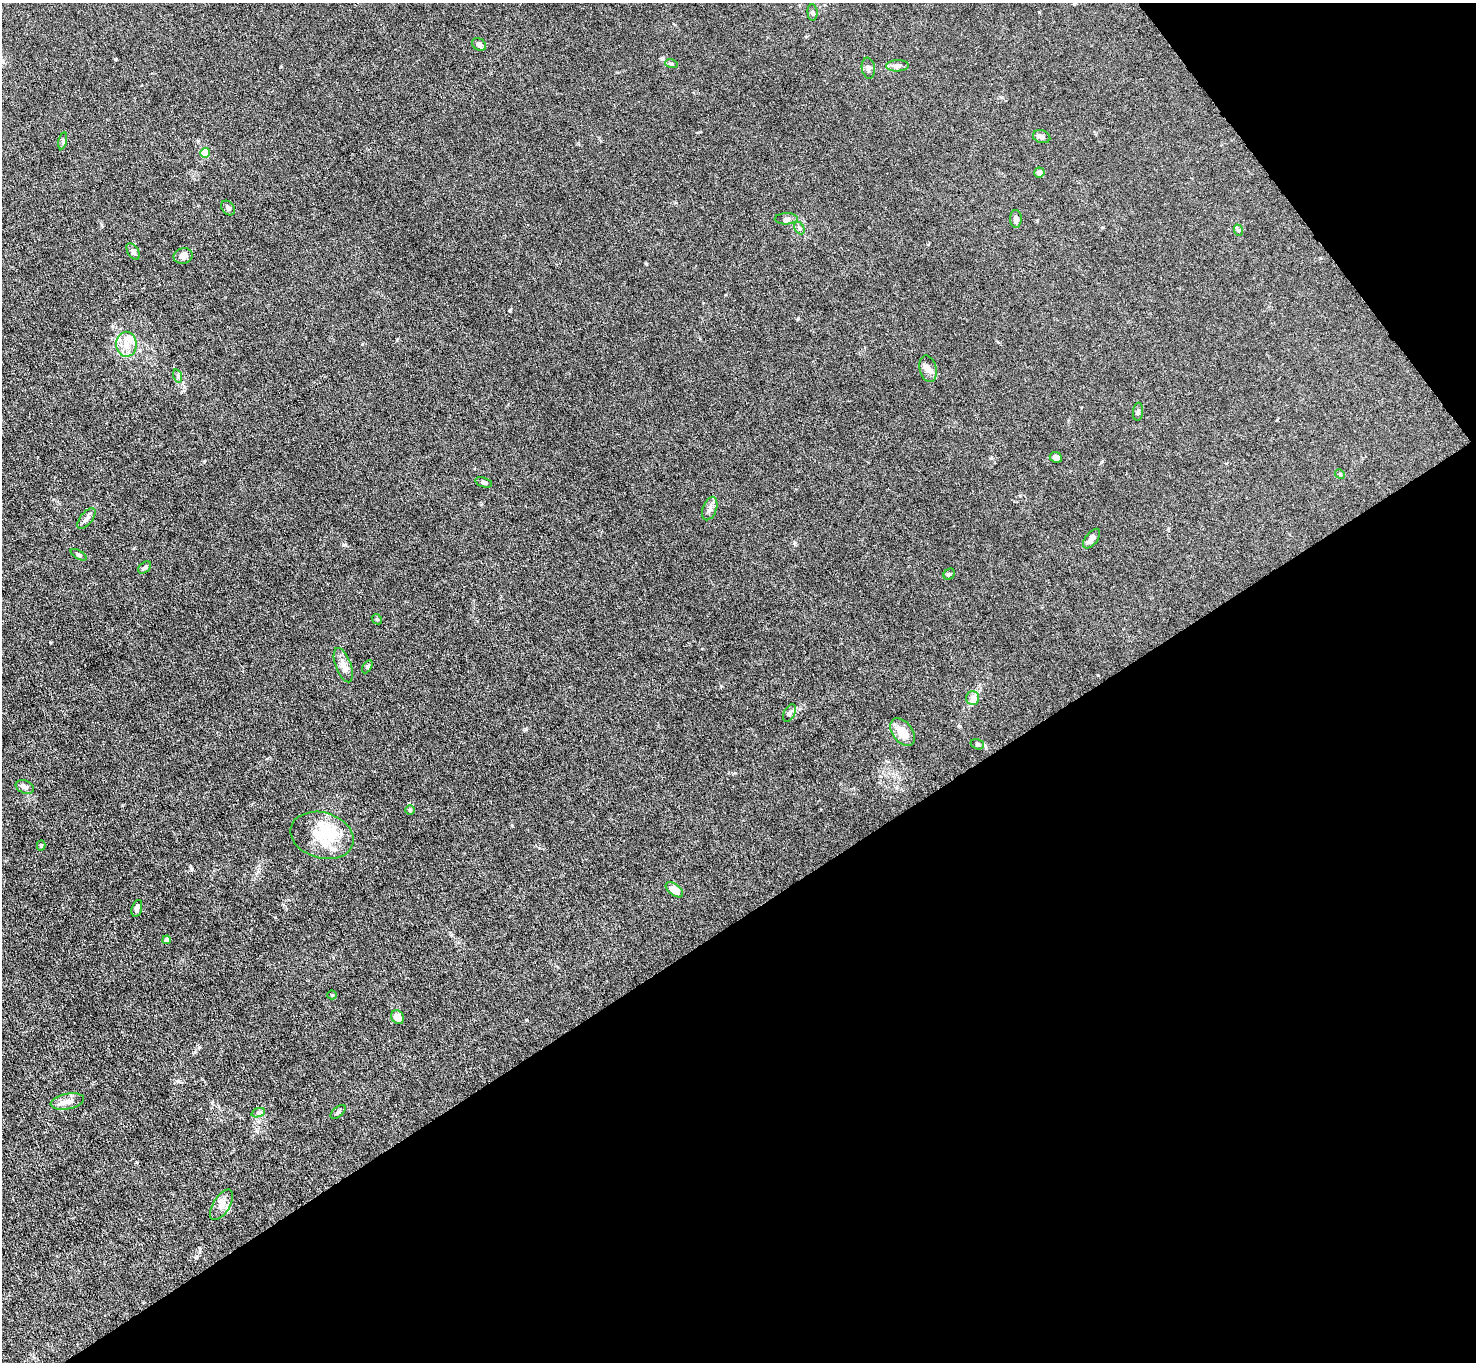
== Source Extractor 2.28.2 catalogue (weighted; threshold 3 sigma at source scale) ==
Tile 12 of 4 x 4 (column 4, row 3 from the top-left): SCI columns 4421-5894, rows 1515-2874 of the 5894 x 5888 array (HDU 1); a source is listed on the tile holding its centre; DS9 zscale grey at full resolution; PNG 1478 x 1364 px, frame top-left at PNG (2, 3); each listed source drawn as its Kron ellipse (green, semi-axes under 4 px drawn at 4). Shown black and unused: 36% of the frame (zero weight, under 4 of 8 exposures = <1% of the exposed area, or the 3 px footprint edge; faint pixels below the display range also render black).
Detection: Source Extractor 2.28.2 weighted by HDU 2 'WHT'; one run over the whole footprint, this tile lists its part. Background 0.0261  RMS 0.0022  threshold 0.00888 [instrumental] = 3 sigma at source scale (4.09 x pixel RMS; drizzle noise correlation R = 1.36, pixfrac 0.8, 0.05/0.05 arcsec/px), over >= 5 px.
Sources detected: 53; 4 inside a brighter listed object's ellipse — not listed separately; the other 49 listed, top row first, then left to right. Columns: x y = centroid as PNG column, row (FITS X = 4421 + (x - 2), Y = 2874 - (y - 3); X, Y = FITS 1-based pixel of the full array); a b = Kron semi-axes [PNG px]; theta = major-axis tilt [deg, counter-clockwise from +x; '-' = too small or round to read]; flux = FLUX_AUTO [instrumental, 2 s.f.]
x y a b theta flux
812 12 8 5 -84 0.38
479 44 8 5 -35 0.56
671 63 6 4 -19 0.27
897 66 11 5 2 0.71
868 68 10 6 -81 0.57
1042 137 9 6 -16 0.54
63 141 8 3 78 0.31
205 153 5 5 - 6.6
1039 173 5 5 - 0.8
228 208 8 6 -49 0.71
786 219 11 5 2 0.66
1016 219 9 6 -89 0.84
799 228 7 4 -61 0.39
1238 230 6 3 -71 0.25
133 251 9 5 -59 0.69
183 256 9 7 12 1
126 344 12 10 89 2.3
928 369 13 8 -75 1
178 376 7 4 -72 0.4
1138 412 9 5 83 0.48
1056 457 6 5 - 1
1340 474 5 4 - 0.23
484 482 8 4 -19 0.57
710 508 12 7 70 0.94
86 518 12 6 52 0.79
1092 539 11 6 52 1.2
79 555 9 3 -30 0.3
145 568 7 5 41 0.42
949 574 6 5 - 0.28
377 619 5 4 - 0.24
343 665 18 7 -70 1.8
367 667 7 4 59 0.3
973 698 7 6 - 0.65
789 713 9 5 64 0.48
902 732 15 10 -54 3.1
977 744 7 5 -16 0.34
25 787 9 6 -22 0.89
410 810 5 4 - 0.26
322 835 32 23 -17 7.6
41 846 5 4 - 0.33
674 890 10 5 -38 2.3
137 908 8 5 74 0.85
167 940 4 4 - 1.2
332 995 4 4 - 0.2
397 1017 7 6 - 2.1
67 1101 17 7 11 1.6
338 1112 9 5 40 0.44
258 1113 7 4 18 0.4
222 1205 17 8 58 1.6
Unlisted compact peaks at least as high as the median listed source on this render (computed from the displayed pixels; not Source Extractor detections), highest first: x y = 525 729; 343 545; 178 1081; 1098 675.